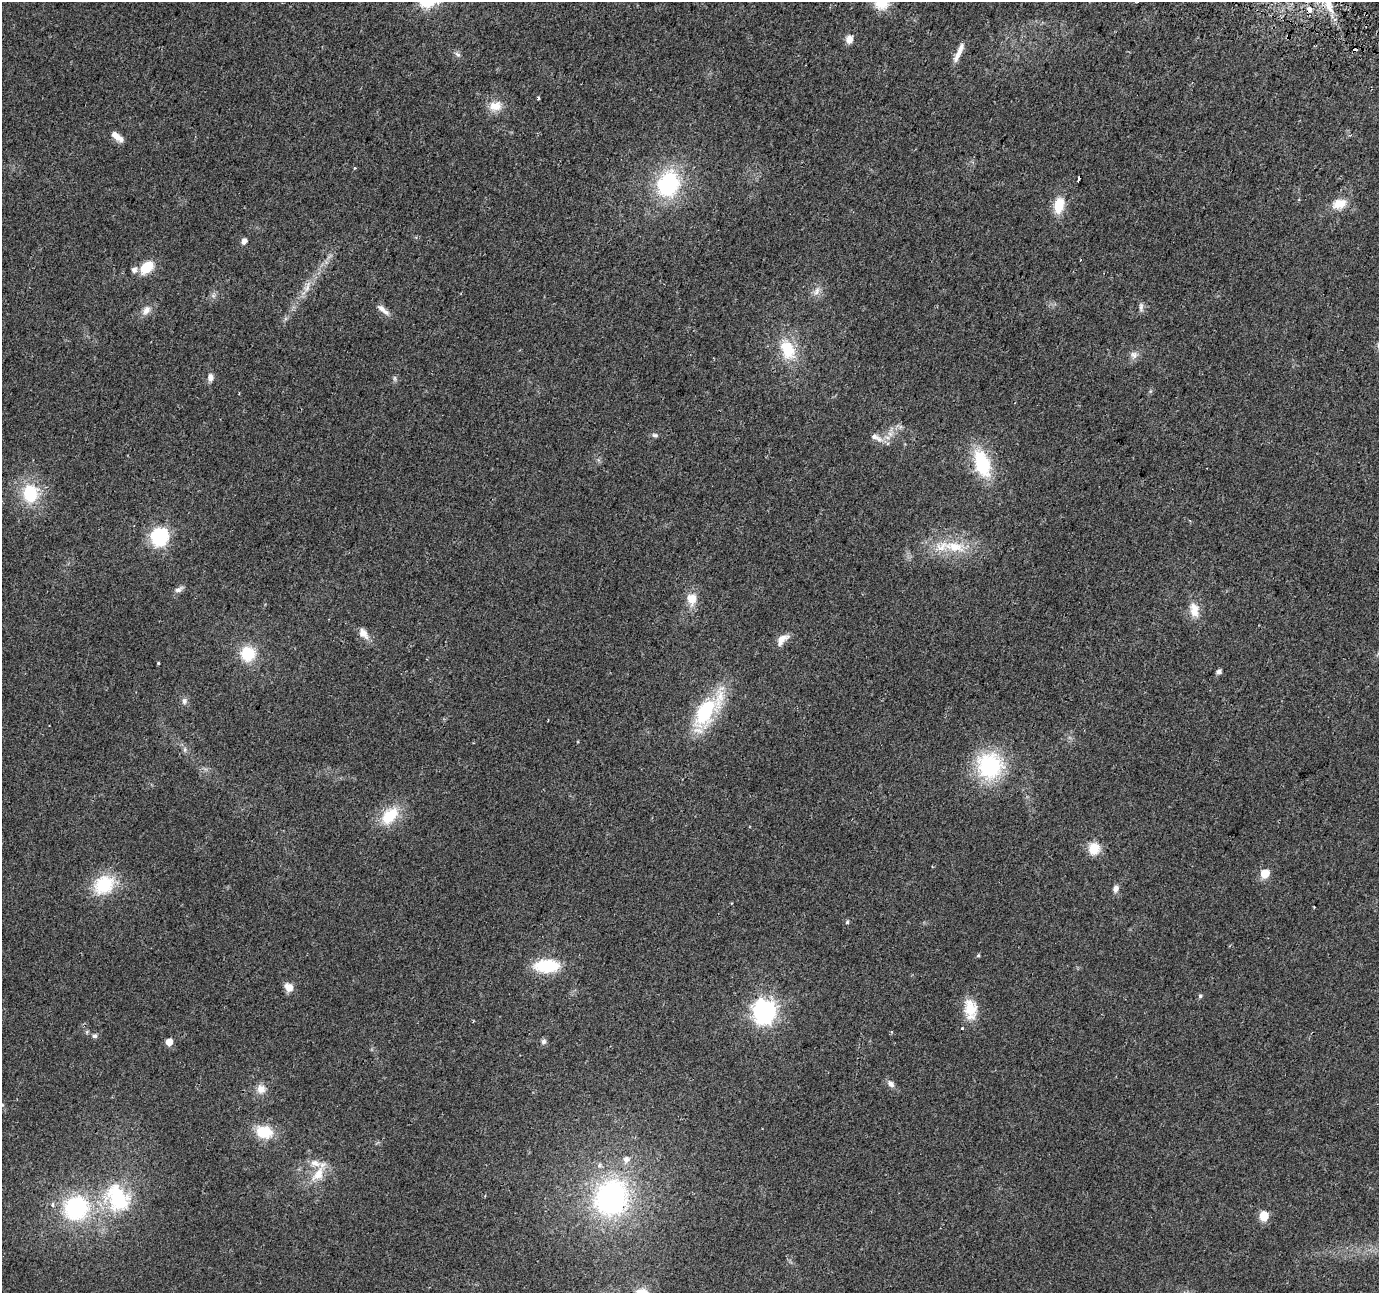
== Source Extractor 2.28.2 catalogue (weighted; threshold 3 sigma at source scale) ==
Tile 10 of 4 x 4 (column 2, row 3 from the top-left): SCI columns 1399-2775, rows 1599-2889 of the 5541 x 5715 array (HDU 1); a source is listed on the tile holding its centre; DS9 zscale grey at full resolution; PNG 1381 x 1295 px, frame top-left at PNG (2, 2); no overlay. Shown black and unused: <1% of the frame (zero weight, under 2 of 3 exposures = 2% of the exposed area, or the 3 px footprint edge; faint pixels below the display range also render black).
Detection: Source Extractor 2.28.2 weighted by HDU 2 'WHT'; one run over the whole footprint, this tile lists its part. Background 0.0562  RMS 0.0084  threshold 0.0379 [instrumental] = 3 sigma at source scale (4.5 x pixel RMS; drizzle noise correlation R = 1.50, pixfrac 1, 0.0396/0.0396 arcsec/px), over >= 5 px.
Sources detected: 75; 1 too faint to see at this stretch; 1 cosmic-ray / hot-pixel residue — not listed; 4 inside a brighter listed object's ellipse — not listed separately; the other 69 listed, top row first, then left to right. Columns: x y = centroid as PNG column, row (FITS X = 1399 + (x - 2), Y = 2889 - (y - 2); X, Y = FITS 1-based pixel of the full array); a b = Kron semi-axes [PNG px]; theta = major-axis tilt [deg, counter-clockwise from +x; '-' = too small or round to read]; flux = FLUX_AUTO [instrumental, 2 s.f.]
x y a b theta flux
881 2 17 16 - 20
1309 10 3 3 - 32
849 40 8 7 - 7.3
959 52 28 6 65 8.3
458 54 9 5 -37 2.2
538 98 3 3 - 2.1
495 106 18 12 8 11
117 137 18 7 -38 7.6
354 168 4 3 - 0.87
1079 179 5 3 - 5
668 184 26 21 67 83
1339 204 18 12 14 13
1059 205 17 11 76 19
244 241 5 4 - 5.5
146 268 15 10 42 22
307 287 20 7 71 7.5
816 291 15 7 63 5.3
213 295 7 4 -19 1.7
1141 307 14 6 90 3
146 310 14 9 57 6.2
383 310 20 6 -40 5.5
787 350 29 18 -66 30
1134 355 11 10 - 4.7
210 378 9 6 -88 4.7
890 434 8 6 -45 3.6
655 435 8 6 -18 2
876 437 21 8 -28 6.6
982 463 31 16 -71 51
30 493 18 15 -85 41
160 537 7 7 - 260
954 547 38 15 -11 32
179 589 12 6 28 3.3
692 599 17 14 -89 12
1194 610 22 13 -81 12
363 633 17 9 -52 7.1
782 639 18 8 40 7.8
248 654 15 15 - 29
158 663 4 3 - 1.8
1219 672 6 6 - 2.6
184 701 9 7 88 3.2
707 711 46 17 55 73
185 749 8 4 90 1.8
990 766 25 24 - 85
390 816 24 15 48 29
1094 848 14 12 -89 15
1265 873 5 5 - 28
104 885 28 22 35 37
1116 889 9 7 77 4
731 903 4 2 - 0.65
1314 907 3 2 - 0.85
847 922 6 4 75 1.3
978 955 5 4 - 1.1
547 966 22 12 1 44
289 987 11 8 -41 7.7
1200 996 6 4 89 1.5
970 1009 27 16 -85 20
765 1011 8 8 - 600
95 1036 6 6 - 2.1
544 1041 7 6 - 2.5
169 1042 5 5 - 11
891 1084 10 7 -45 4.1
261 1089 13 12 - 7.7
264 1132 19 14 -13 25
626 1160 9 9 - 5.3
318 1174 25 12 53 16
611 1197 36 30 62 180
117 1198 39 31 -52 73
76 1208 29 27 30 90
1264 1216 6 5 - 36
Overlapping masked pixels (flux is a lower limit): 1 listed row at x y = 1309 10
Isophote crosses this tile's border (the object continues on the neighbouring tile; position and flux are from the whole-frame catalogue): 1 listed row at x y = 881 2